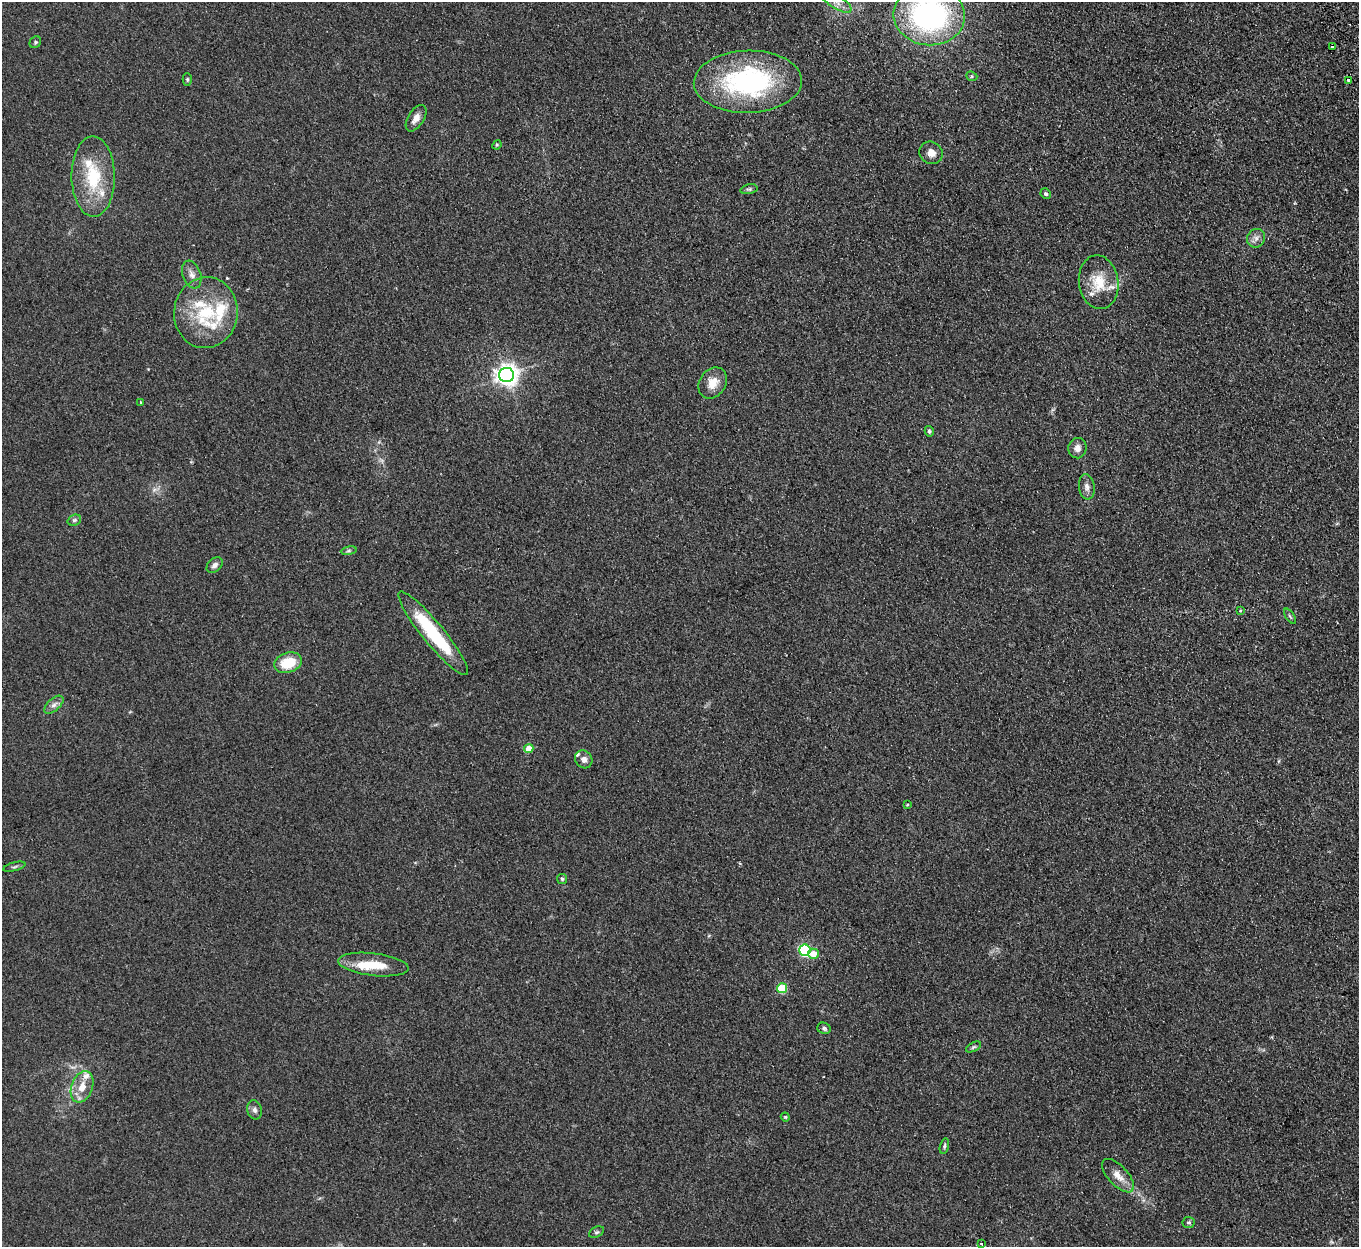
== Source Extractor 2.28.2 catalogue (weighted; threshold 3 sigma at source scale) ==
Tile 10 of 4 x 4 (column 2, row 3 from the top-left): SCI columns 1413-2769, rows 1421-2665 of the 5539 x 5457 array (HDU 1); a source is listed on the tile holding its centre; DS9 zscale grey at full resolution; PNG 1361 x 1249 px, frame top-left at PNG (2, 2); each listed source drawn as its Kron ellipse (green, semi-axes under 4 px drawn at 4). Shown black and unused: <1% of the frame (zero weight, under 2 of 3 exposures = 3% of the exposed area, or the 3 px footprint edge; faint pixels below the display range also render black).
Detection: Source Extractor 2.28.2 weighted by HDU 2 'WHT'; one run over the whole footprint, this tile lists its part. Background 0.189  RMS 0.014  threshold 0.0608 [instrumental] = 3 sigma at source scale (4.5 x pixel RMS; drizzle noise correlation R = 1.50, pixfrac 1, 0.05/0.05 arcsec/px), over >= 5 px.
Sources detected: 60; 9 inside a brighter listed object's ellipse — not listed separately; the other 51 listed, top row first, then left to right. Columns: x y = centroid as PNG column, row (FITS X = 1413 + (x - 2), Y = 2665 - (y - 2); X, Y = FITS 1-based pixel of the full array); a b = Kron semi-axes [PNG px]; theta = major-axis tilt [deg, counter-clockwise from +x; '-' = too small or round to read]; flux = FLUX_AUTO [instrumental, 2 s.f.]
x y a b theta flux
837 2 17 6 -31 10
929 15 36 30 -6 280
35 42 6 5 - 2.2
1332 47 3 3 - 2.7
972 76 6 4 -23 2
187 79 6 4 90 1.8
1348 80 3 3 - 4.2
748 82 54 31 1 230
416 118 15 8 58 9.5
497 145 5 4 - 1.5
931 153 12 11 - 9.9
93 177 40 21 -89 68
749 189 8 5 12 2.5
1046 194 5 5 - 3.1
1256 238 9 8 - 6.4
192 275 14 9 -70 8.4
1099 282 27 19 -82 36
206 313 35 32 84 85
506 375 7 7 - 890
713 383 17 13 57 18
141 402 3 3 - 1.3
929 431 5 4 - 2.4
1077 448 10 9 - 7.1
1087 487 13 8 -81 6.5
74 520 7 5 21 2.8
349 551 8 4 9 2.2
215 565 9 6 42 5.6
1240 611 4 2 - 1.2
1290 616 9 3 -56 2.1
433 633 53 11 -51 91
288 663 14 10 17 35
54 705 12 6 41 5.8
529 749 4 4 - 22
584 759 9 8 - 5.9
907 805 4 2 - 0.86
14 867 11 3 15 2.4
562 879 5 5 - 2.1
805 950 5 5 - 160
813 954 5 5 - 17
373 965 35 11 -7 33
782 988 5 5 - 56
824 1028 7 5 -21 3.4
973 1047 8 4 27 2.3
82 1087 16 10 69 19
255 1110 10 7 -77 5
785 1117 4 4 - 1.3
944 1146 8 4 76 2.3
1118 1176 21 10 -47 15
1188 1222 6 5 - 2.7
597 1232 8 5 26 2.5
981 1244 4 3 - 1.8
Isophote crosses this tile's border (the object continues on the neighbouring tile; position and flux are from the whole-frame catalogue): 2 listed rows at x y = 837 2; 929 15